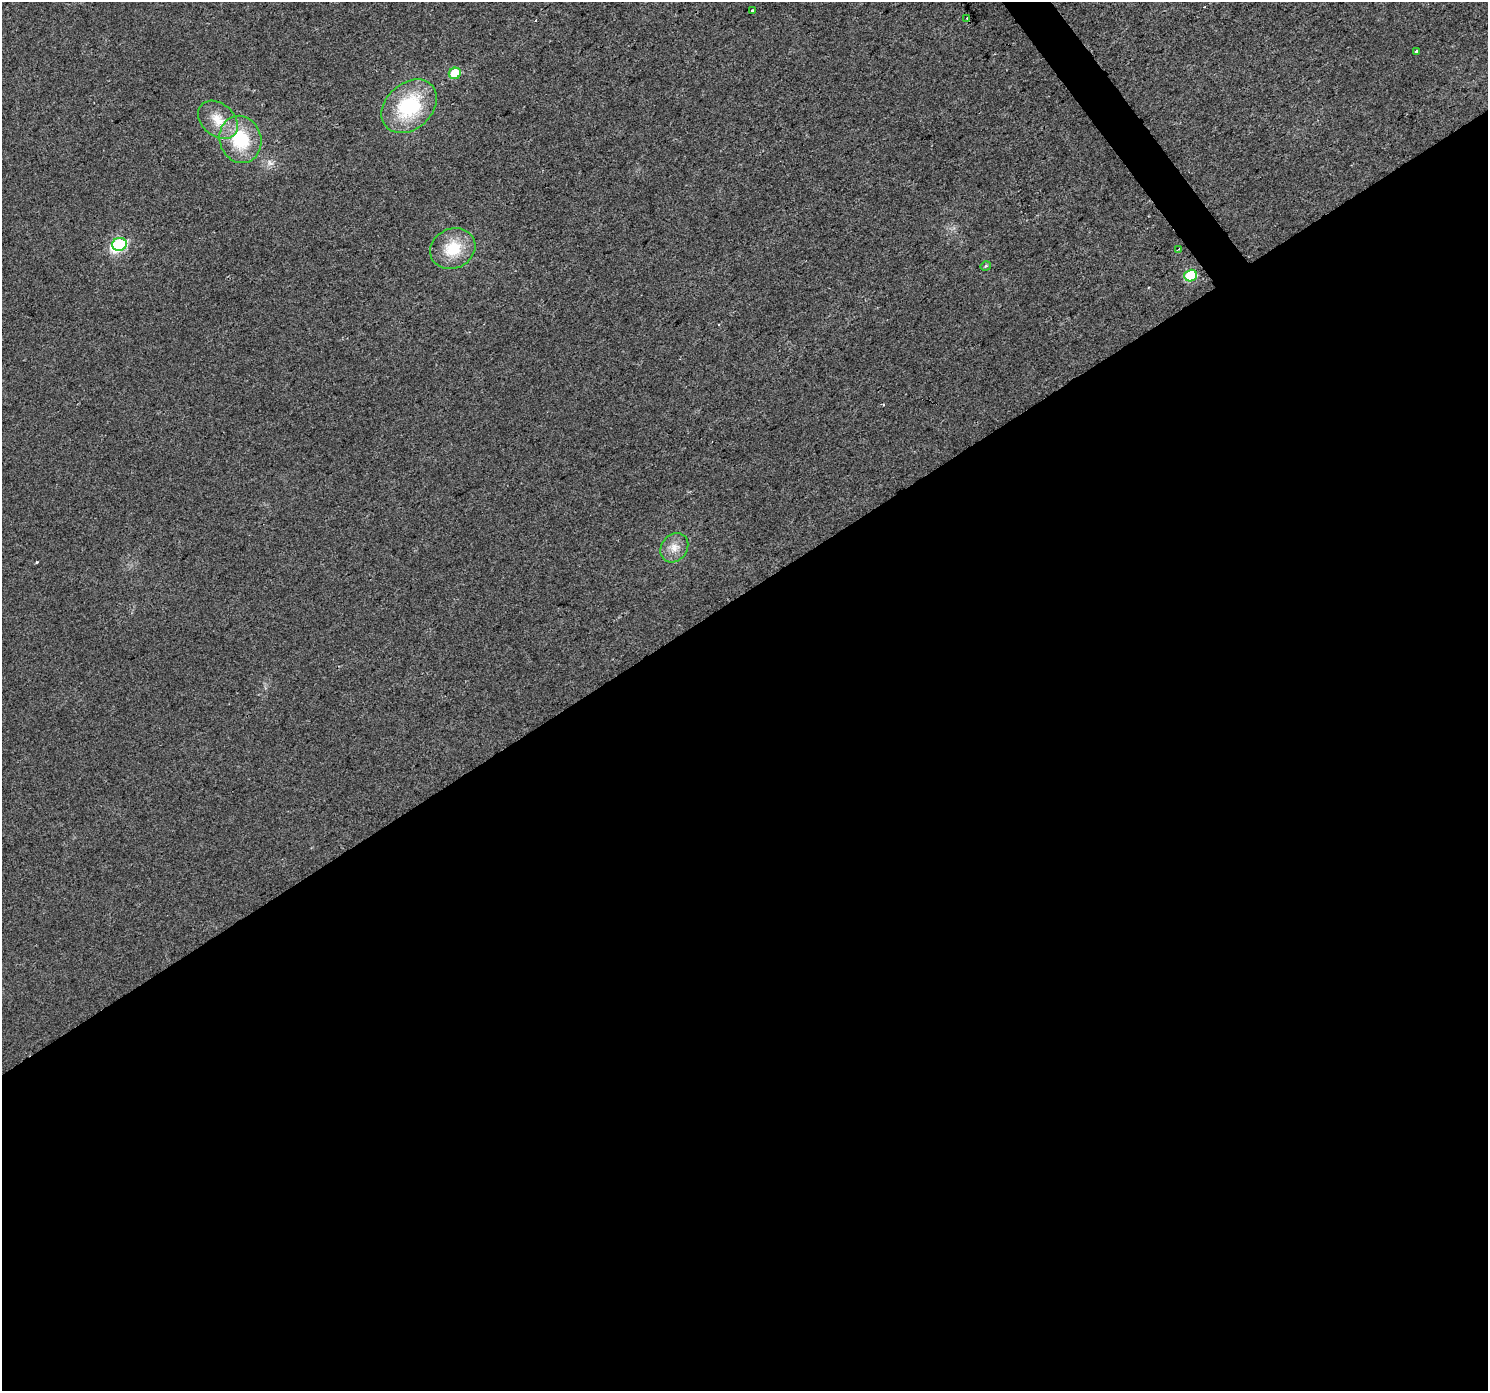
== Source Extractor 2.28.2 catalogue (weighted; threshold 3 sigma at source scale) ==
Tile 15 of 4 x 4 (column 3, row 4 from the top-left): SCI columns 2976-4461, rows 190-1578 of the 5947 x 5874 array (HDU 1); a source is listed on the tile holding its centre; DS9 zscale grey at full resolution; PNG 1490 x 1393 px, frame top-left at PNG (2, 2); each listed source drawn as its Kron ellipse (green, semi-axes under 4 px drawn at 4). Shown black and unused: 58% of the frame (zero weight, under 2 of 3 exposures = <1% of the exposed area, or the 3 px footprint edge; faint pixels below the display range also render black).
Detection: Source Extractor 2.28.2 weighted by HDU 2 'WHT'; one run over the whole footprint, this tile lists its part. Background 0.0314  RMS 0.0063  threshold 0.0285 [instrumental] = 3 sigma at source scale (4.5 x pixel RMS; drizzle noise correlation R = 1.50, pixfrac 1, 0.0396/0.0396 arcsec/px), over >= 5 px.
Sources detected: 16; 1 inside a brighter object's white glare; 2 cosmic-ray / hot-pixel residue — neither listed nor drawn; the other 13 listed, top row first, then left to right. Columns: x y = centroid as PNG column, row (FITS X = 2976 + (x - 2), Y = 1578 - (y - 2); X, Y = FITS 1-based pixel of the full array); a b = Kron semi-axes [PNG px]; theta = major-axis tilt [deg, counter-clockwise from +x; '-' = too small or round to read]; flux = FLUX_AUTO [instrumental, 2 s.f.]
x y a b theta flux
752 10 3 3 - 3.8
967 19 3 2 - 1.4
1417 51 3 3 - 3.9
455 73 6 5 - 20
409 106 31 23 42 48
218 120 22 16 -42 13
240 139 24 20 -72 33
119 244 7 6 - 68
453 249 23 19 25 21
1179 249 2 2 - 0.49
986 266 5 4 - 0.9
1191 275 6 5 - 42
674 548 15 13 53 7.2
Unlisted compact peaks at least as high as the median listed source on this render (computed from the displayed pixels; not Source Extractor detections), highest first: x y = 37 562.